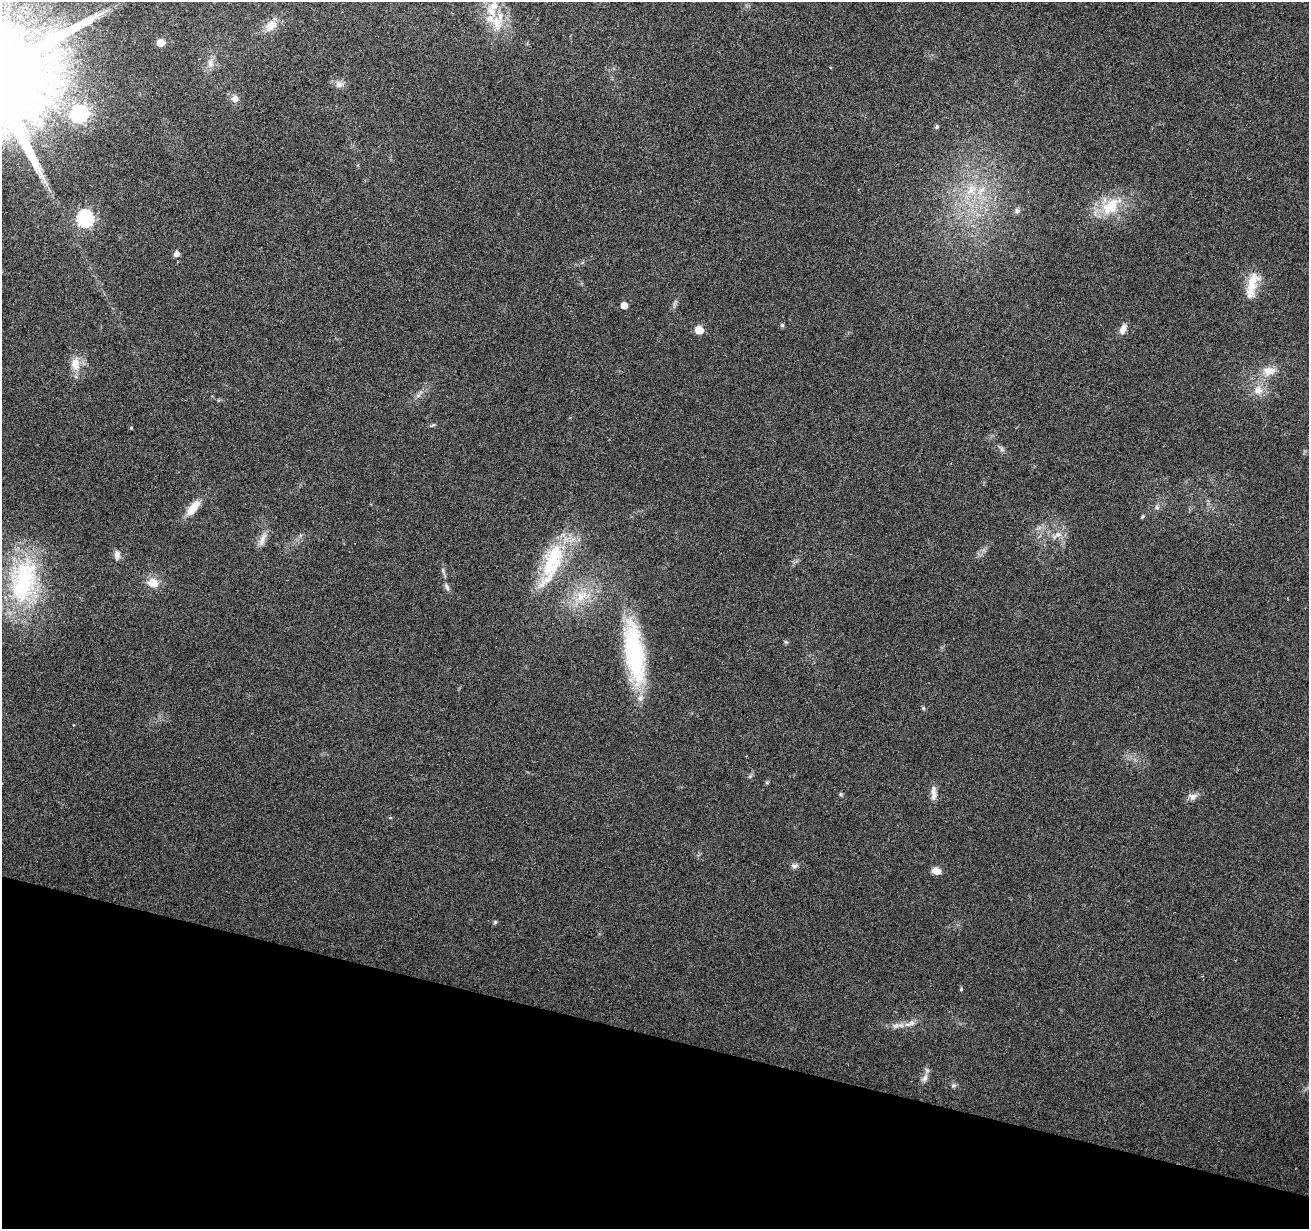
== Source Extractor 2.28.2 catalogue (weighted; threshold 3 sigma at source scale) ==
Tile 15 of 4 x 4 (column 3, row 4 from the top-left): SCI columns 2616-3922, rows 218-1444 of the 5239 x 5405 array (HDU 1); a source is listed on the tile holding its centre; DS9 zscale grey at full resolution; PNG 1311 x 1231 px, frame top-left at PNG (2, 2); no overlay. Shown black and unused: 16% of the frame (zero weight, under 3 of 6 exposures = <1% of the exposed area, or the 3 px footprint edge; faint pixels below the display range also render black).
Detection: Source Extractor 2.28.2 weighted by HDU 2 'WHT'; one run over the whole footprint, this tile lists its part. Background 0.0128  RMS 0.0022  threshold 0.00881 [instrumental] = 3 sigma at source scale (4.09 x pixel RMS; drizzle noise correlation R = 1.36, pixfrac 0.8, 0.0396/0.0396 arcsec/px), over >= 5 px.
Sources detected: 56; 4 inside a brighter listed object's ellipse — not listed separately; the other 52 listed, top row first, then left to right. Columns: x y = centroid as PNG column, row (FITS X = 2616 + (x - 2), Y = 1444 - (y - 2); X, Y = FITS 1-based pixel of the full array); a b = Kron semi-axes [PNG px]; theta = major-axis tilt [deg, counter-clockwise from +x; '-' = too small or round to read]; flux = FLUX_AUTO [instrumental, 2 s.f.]
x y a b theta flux
497 22 22 16 -74 4.9
270 26 19 13 39 2.4
161 42 7 6 - 1.6
210 63 13 7 -78 1.2
339 84 10 9 - 1.1
235 99 8 8 - 1.1
79 114 7 7 - 55
937 127 5 5 - 0.36
971 190 17 13 47 4
1111 206 30 17 41 7.3
1017 211 7 6 - 0.59
85 218 7 7 - 50
176 254 7 5 38 0.99
1252 282 36 13 77 4.5
624 305 5 5 - 2
782 325 5 5 - 0.36
1123 329 13 7 63 1.3
699 330 5 5 - 4.6
75 364 20 13 -88 2.9
1269 371 20 12 4 2.8
1258 390 13 12 - 2.3
433 425 9 3 33 0.27
131 427 5 3 - 0.17
1002 449 7 4 -89 0.43
1157 507 7 5 -45 0.45
193 508 22 9 50 3.2
1142 517 5 4 - 0.23
1058 534 9 8 - 1.1
262 540 21 7 69 1.6
117 555 12 7 -90 0.97
554 555 84 22 68 15
443 571 8 4 -90 0.42
24 581 60 31 78 27
153 583 16 12 -20 2.5
447 587 11 6 -65 0.71
581 596 23 14 44 5.4
786 642 5 4 - 0.41
634 653 78 21 -82 26
923 708 5 5 - 0.29
767 782 6 4 19 0.25
934 793 20 7 -89 1.4
841 794 5 4 - 0.31
1193 797 12 8 4 1.1
390 818 5 3 - 0.19
794 866 9 7 7 0.65
936 871 10 7 -13 1.5
495 922 5 4 - 0.34
961 989 4 4 - 0.25
907 1024 12 5 3 0.94
896 1026 11 7 21 1
925 1078 13 7 54 1
953 1085 7 6 - 0.45